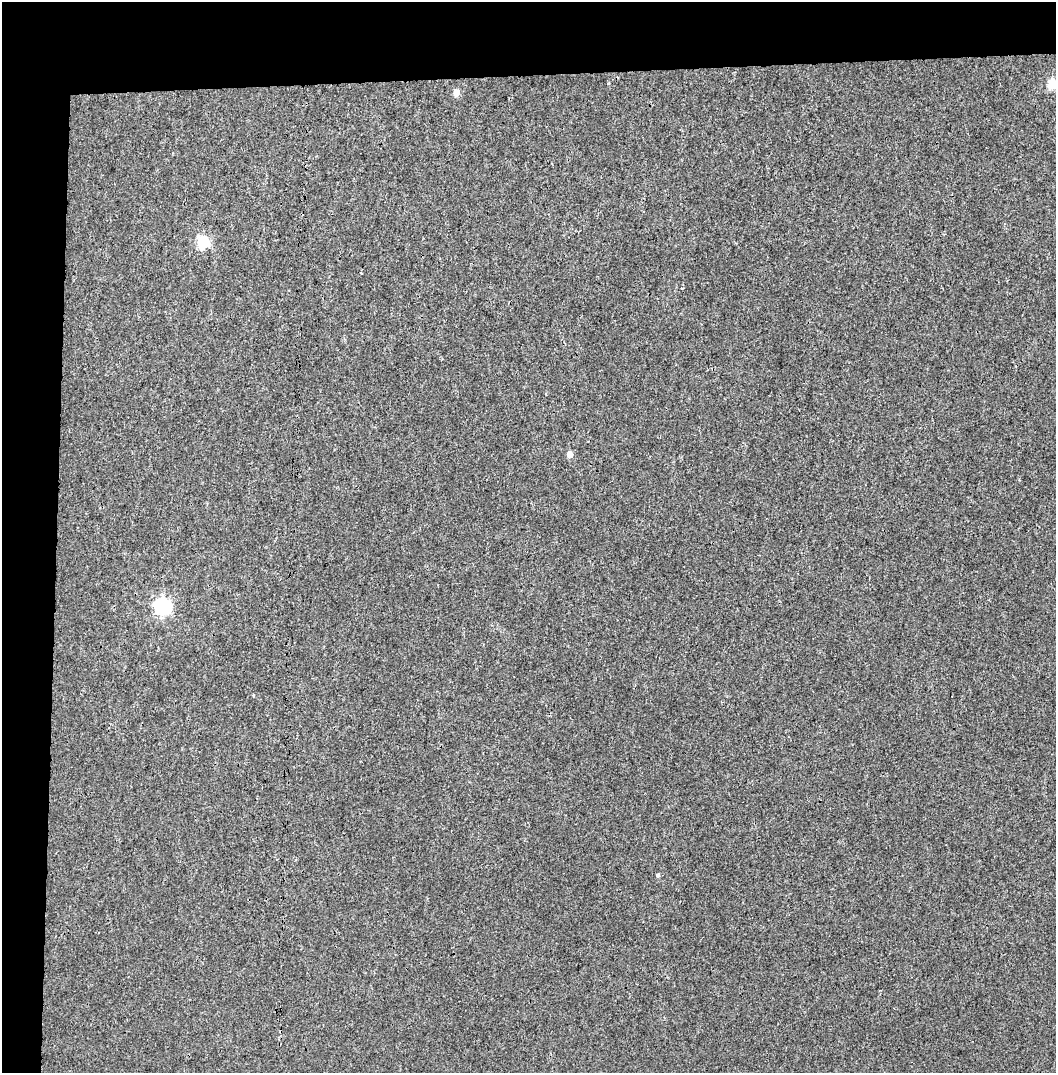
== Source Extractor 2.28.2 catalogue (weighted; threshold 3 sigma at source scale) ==
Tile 1 of 2 x 2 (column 1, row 1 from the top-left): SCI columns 1-1054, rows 1109-2179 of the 2107 x 2221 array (HDU 1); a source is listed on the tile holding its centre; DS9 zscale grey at full resolution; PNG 1058 x 1075 px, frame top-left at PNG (2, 2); no overlay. Shown black and unused: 12% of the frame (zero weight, under 3 of 4 exposures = <1% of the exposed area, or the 3 px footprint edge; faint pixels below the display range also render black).
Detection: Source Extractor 2.28.2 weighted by HDU 2 'WHT'; one run over the whole footprint, this tile lists its part. Background 0.00121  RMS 0.0028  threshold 0.0126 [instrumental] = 3 sigma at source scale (4.5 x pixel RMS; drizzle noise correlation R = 1.50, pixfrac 1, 0.0396/0.0396 arcsec/px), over >= 5 px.
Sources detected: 6; all 6 listed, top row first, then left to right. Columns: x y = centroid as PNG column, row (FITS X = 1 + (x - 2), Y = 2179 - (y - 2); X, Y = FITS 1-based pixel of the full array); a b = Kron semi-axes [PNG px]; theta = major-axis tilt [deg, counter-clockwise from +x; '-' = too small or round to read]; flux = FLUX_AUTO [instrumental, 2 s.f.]
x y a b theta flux
1052 85 5 5 - 12
456 93 5 4 - 3.6
203 242 6 5 - 29
570 455 4 4 - 2.9
162 606 6 6 - 77
658 875 5 4 - 0.47
Isophote crosses this tile's border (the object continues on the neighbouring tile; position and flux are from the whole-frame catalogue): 1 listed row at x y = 1052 85